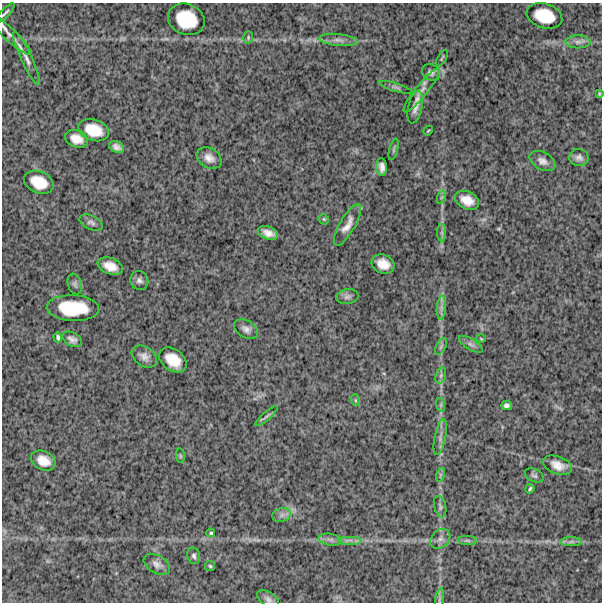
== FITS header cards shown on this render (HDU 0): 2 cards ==
NAXIS1  =                  600
NAXIS2  =                  600

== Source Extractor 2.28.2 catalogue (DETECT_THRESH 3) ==
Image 600 x 600 px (HDU 0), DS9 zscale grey, 1 PNG px = 1 image px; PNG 604 x 604 px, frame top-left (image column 1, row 600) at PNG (2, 3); each listed source drawn as its Kron ellipse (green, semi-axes under 4 px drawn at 4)
Background 1200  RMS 310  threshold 938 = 3 sigma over >= 5 px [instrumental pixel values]
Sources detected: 71; all 71 listed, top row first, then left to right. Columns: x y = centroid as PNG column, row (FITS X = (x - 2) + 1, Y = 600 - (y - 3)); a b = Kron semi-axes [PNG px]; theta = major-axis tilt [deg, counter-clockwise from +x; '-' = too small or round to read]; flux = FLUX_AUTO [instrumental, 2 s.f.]
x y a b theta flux
5 13 13 3 46 47000
544 16 18 12 -17 520000
186 19 19 15 -22 700000
9 34 30 6 -42 160000
248 37 6 4 73 30000
338 40 19 6 -6 130000
578 42 12 6 -1 100000
26 58 29 5 -65 160000
442 58 9 3 60 26000
431 72 9 7 -32 79000
396 87 17 4 -17 61000
422 90 27 6 51 170000
599 94 3 2 - 21000
415 107 17 7 78 160000
93 130 16 10 -18 430000
428 131 5 2 - 19000
76 139 12 8 -21 220000
117 147 8 5 -27 96000
394 149 11 3 75 32000
209 158 13 9 -32 160000
579 158 9 8 - 97000
542 161 14 8 -29 130000
382 167 9 5 -85 99000
39 182 15 11 -24 410000
442 197 7 4 71 38000
467 200 12 8 -25 260000
324 219 5 4 - 26000
91 222 12 7 -25 75000
347 225 23 7 60 180000
268 233 10 6 -19 160000
442 233 8 4 -90 47000
383 264 12 9 -25 250000
110 266 13 8 -22 250000
139 280 9 9 - 87000
75 284 10 7 -71 70000
347 297 11 7 8 80000
73 308 26 13 -2 850000
441 308 12 4 85 93000
246 329 13 8 -30 110000
58 337 5 3 - 44000
72 339 10 7 -29 93000
481 339 4 3 - 16000
471 344 13 5 -31 77000
441 346 9 5 63 48000
144 356 14 9 -35 140000
173 360 15 10 -38 390000
441 376 8 5 71 49000
355 400 6 4 -72 29000
441 405 7 4 -72 41000
506 405 5 4 - 61000
267 416 14 3 42 53000
440 437 18 5 79 100000
180 456 7 3 -82 27000
43 461 13 9 -27 260000
558 465 15 8 -21 220000
440 475 7 4 72 39000
534 475 10 6 -25 59000
530 489 5 3 - 34000
440 507 11 5 -77 59000
282 515 9 7 16 95000
211 533 4 3 - 28000
440 539 11 8 45 110000
330 540 11 6 -10 87000
350 540 12 3 0 72000
467 540 9 4 -1 47000
571 542 11 4 0 70000
194 556 8 6 -75 61000
157 564 14 9 -30 130000
210 566 5 5 - 30000
268 599 12 7 -32 87000
440 599 11 3 80 42000
At the frame edge (FLAGS 8, measured only in part): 1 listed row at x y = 5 13